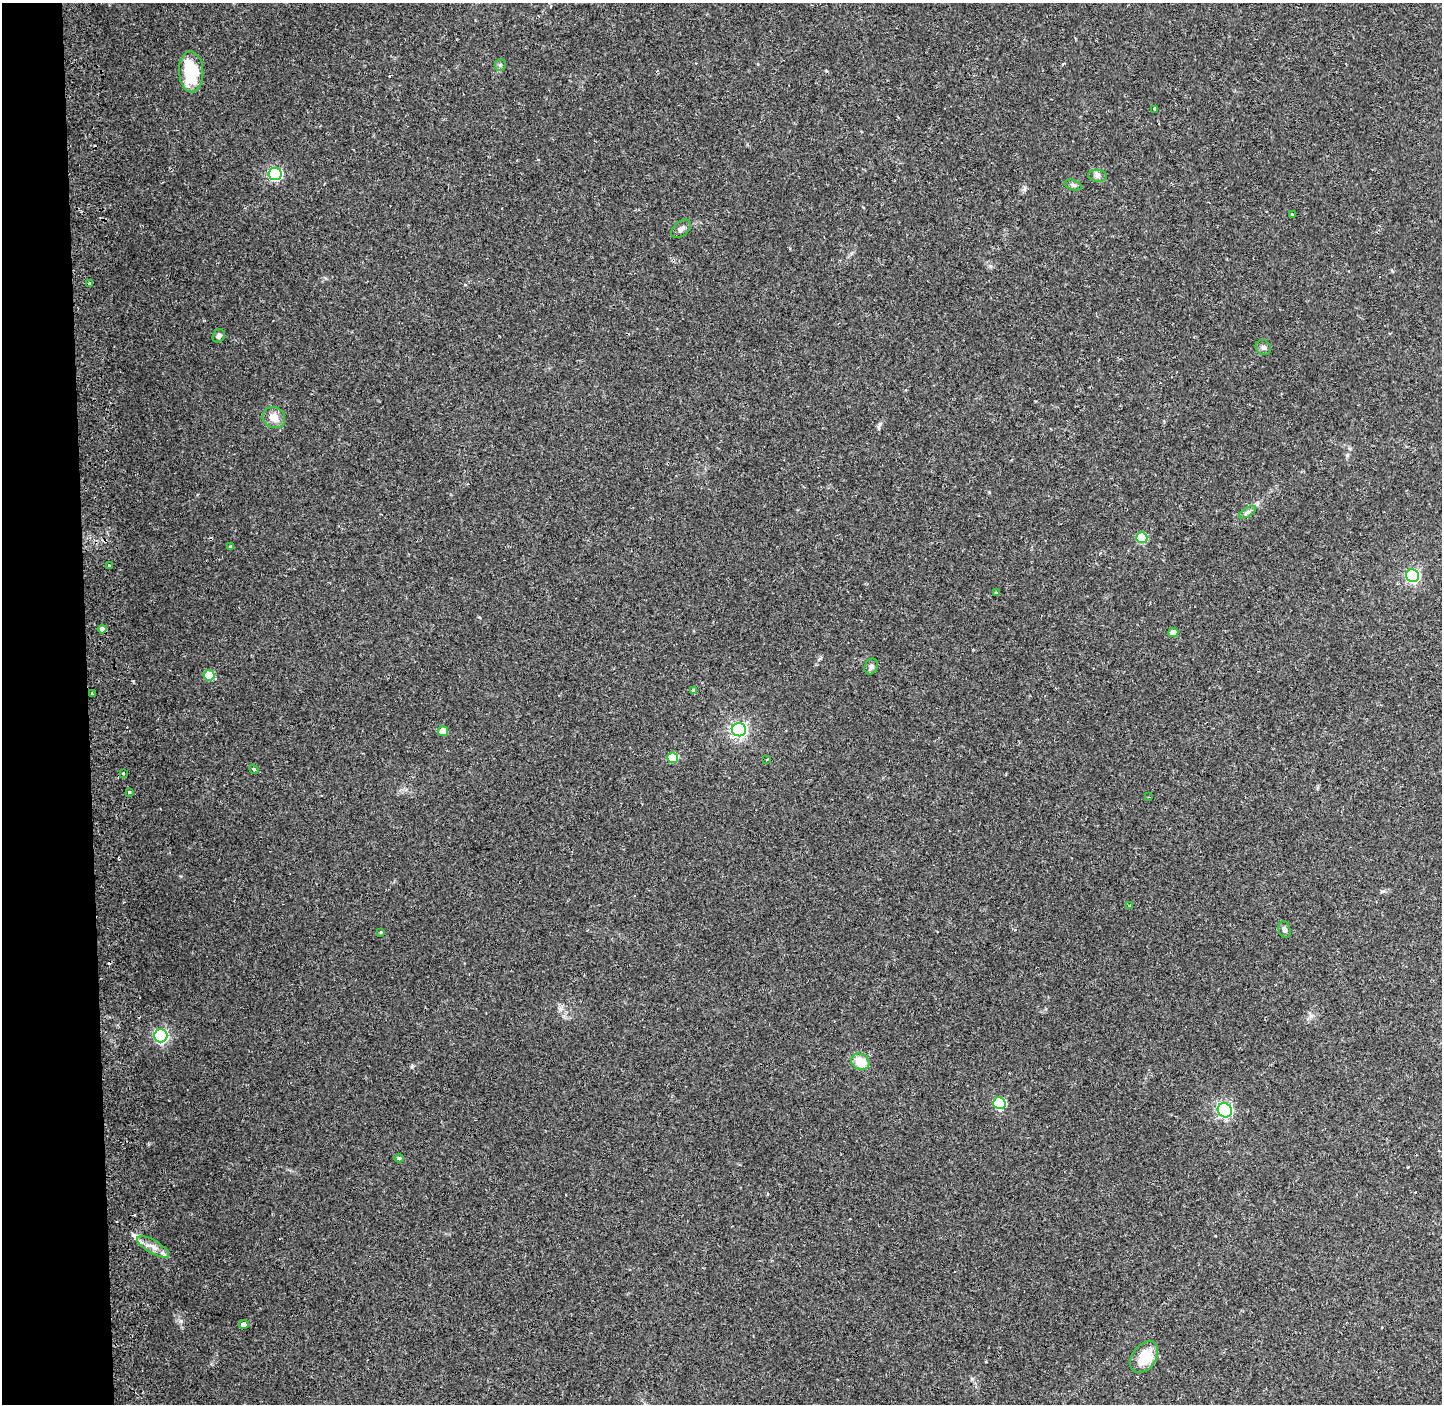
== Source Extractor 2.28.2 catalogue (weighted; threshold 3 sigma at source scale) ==
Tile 4 of 3 x 3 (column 1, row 2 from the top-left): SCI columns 120-1559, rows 1468-2869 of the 4556 x 4328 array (HDU 1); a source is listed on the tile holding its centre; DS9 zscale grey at full resolution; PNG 1444 x 1406 px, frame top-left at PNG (2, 3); each listed source drawn as its Kron ellipse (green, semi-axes under 4 px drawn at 4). Shown black and unused: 6% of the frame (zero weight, under 2 of 3 exposures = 5% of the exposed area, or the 3 px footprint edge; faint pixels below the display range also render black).
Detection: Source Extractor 2.28.2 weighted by HDU 2 'WHT'; one run over the whole footprint, this tile lists its part. Background 0.0756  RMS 0.0048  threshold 0.0215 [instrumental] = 3 sigma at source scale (4.5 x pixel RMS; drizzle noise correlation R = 1.50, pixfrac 1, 0.0396/0.0396 arcsec/px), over >= 5 px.
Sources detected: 46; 3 cosmic-ray / hot-pixel residue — neither listed nor drawn; the other 43 listed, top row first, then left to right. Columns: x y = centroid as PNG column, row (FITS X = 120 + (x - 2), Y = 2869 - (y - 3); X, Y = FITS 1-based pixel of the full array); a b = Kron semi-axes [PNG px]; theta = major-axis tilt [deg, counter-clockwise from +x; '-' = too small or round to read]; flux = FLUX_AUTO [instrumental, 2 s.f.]
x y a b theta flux
500 65 5 5 - 0.75
191 72 20 12 -87 24
1155 109 3 3 - 0.92
275 174 6 6 - 68
1098 176 9 6 -6 1.5
1073 185 8 5 -16 1
1292 214 3 3 - 0.56
681 229 12 7 40 2
90 284 3 3 - 2.3
219 336 7 6 - 1.2
1263 347 8 7 - 1.4
274 418 11 10 - 5
1248 512 10 4 31 1.3
1142 538 5 5 - 24
230 547 4 3 - 0.54
109 566 4 3 - 1.2
1413 576 7 6 - 83
996 593 4 3 - 0.6
102 629 4 4 - 2.1
1173 632 5 4 - 2.8
871 666 8 6 67 1.5
209 675 5 5 - 12
694 691 4 3 - 1.3
92 694 3 3 - 0.85
739 730 7 6 - 140
443 731 5 5 - 7.4
673 758 5 5 - 16
767 759 3 2 - 0.44
254 769 5 3 - 0.73
123 773 3 3 - 2.2
129 792 3 3 - 1.1
1148 797 4 2 - 0.35
1129 906 4 2 - 0.38
1284 930 8 6 -75 1.6
380 932 3 3 - 0.5
161 1036 7 6 - 98
860 1062 9 8 - 8.4
999 1103 6 6 - 41
1225 1110 7 6 - 100
399 1158 4 4 - 0.71
153 1247 18 6 -30 4
244 1325 4 4 - 2.7
1144 1357 18 12 56 13
Overlapping masked pixels (flux is a lower limit): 1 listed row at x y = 153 1247
Unlisted compact peaks at least as high as the median listed source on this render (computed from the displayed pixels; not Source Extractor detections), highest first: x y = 181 1321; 412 1066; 880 424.